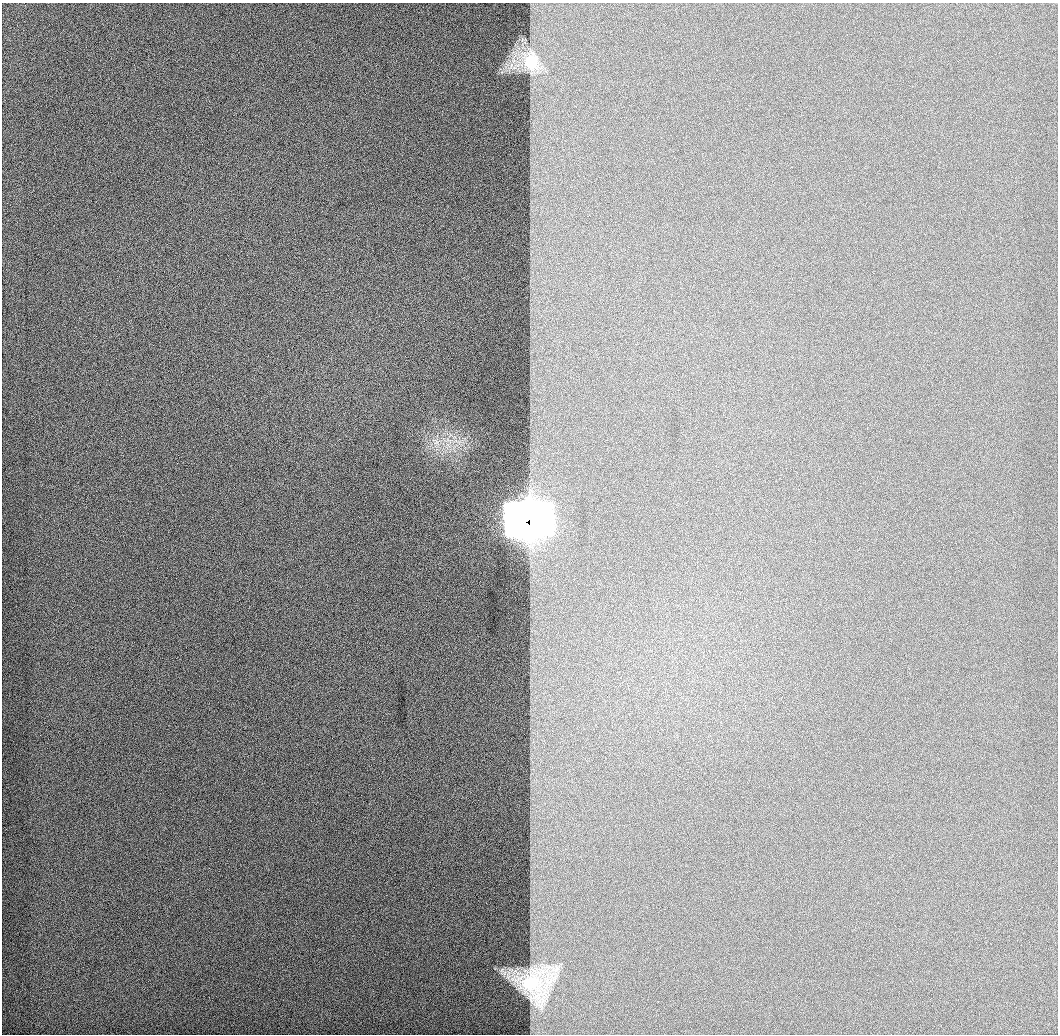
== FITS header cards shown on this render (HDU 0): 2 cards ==
NAXIS1  =                 1056 / Length of Axis 1 (Serial)
NAXIS2  =                 1032 / Length of Axis 2 (Parallel)

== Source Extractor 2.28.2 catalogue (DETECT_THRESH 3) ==
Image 1056 x 1032 px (HDU 0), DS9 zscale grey, 1 PNG px = 1 image px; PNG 1060 x 1036 px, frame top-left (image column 1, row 1032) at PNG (2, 3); no overlay
Background 520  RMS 3.3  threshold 9.77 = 3 sigma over >= 5 px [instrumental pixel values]
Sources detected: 4; all 4 listed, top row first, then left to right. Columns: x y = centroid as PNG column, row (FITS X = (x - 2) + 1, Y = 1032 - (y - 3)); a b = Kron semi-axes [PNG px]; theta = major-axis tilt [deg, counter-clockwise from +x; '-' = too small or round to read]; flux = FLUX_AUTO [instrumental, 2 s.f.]
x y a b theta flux
531 62 5 4 - 32000
436 441 13 8 -45 2100
530 522 18 16 -15 280000
529 983 5 4 - 45000